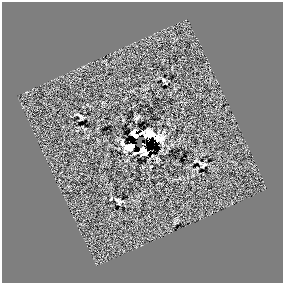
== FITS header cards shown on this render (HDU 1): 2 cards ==
NAXIS1  =                  281 /
NAXIS2  =                  281 /

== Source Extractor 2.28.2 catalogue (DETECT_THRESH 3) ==
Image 281 x 281 px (HDU 1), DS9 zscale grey, 1 PNG px = 1 image px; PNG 285 x 285 px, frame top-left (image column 1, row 281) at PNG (2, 2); no overlay
Background 0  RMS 12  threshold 35.9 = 3 sigma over >= 5 px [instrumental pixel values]
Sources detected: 17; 5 with non-positive FLUX_AUTO (blend fragments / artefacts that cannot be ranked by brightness) are not listed; the other 12 listed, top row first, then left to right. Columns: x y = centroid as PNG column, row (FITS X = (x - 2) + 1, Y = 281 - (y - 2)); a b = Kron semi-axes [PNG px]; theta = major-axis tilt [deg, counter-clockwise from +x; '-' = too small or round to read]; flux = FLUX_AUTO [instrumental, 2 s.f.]
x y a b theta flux
164 80 6 5 - 950
80 116 9 3 -28 1700
137 118 7 4 70 1000
151 135 7 6 - 960
145 136 5 3 - 1200
122 142 6 4 -77 1400
135 153 4 3 - 710
152 156 3 2 - 460
200 163 3 2 - 680
204 165 6 2 39 1000
117 200 6 3 -14 1200
119 202 5 3 - 990
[5 non-positive-flux detections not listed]